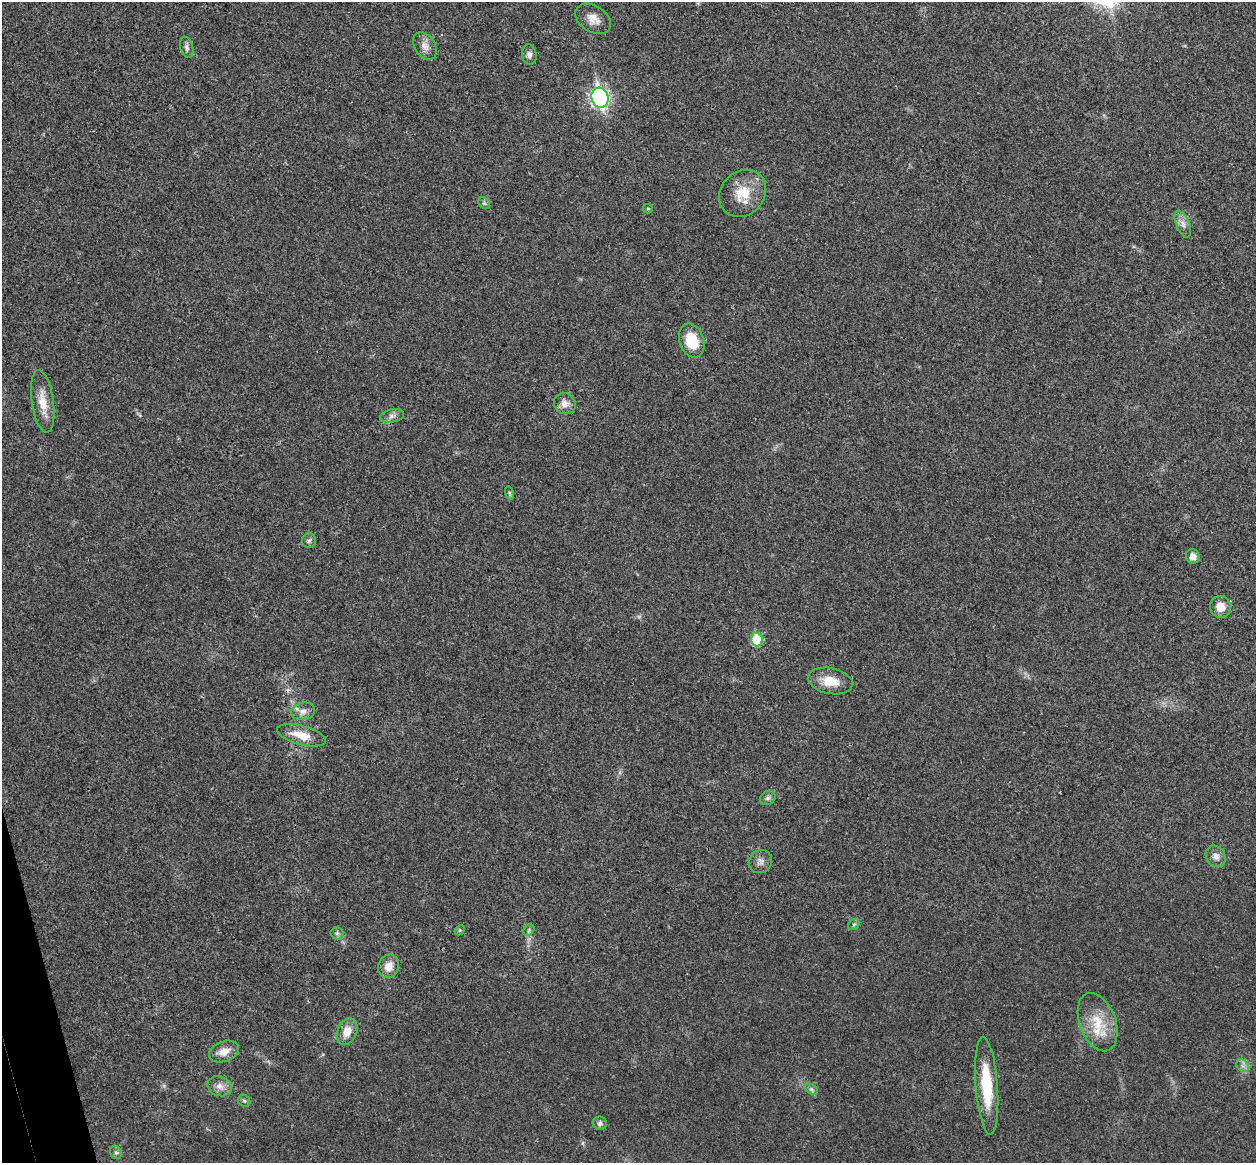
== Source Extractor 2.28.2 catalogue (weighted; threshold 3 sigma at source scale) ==
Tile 7 of 4 x 4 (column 3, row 2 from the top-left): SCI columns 2567-3820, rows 2482-3642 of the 5134 x 5077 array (HDU 1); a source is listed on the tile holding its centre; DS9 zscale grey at full resolution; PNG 1258 x 1165 px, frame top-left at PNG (2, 2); each listed source drawn as its Kron ellipse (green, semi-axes under 4 px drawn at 4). Shown black and unused: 1% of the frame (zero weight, under 3 of 4 exposures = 6% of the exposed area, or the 3 px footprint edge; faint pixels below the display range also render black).
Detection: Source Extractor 2.28.2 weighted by HDU 2 'WHT'; one run over the whole footprint, this tile lists its part. Background 0.0227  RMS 0.0047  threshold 0.0209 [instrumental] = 3 sigma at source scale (4.5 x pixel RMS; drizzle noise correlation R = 1.50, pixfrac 1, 0.05/0.05 arcsec/px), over >= 5 px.
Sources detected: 39; all 39 listed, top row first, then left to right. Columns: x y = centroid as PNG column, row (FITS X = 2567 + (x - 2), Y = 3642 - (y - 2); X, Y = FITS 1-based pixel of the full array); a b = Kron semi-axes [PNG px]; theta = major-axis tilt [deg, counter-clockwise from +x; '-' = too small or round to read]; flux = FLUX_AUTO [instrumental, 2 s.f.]
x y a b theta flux
593 19 19 13 -34 5.1
425 46 15 10 -57 3.5
187 47 11 6 -73 1.7
529 55 10 7 -82 2.1
600 98 10 8 -74 140
743 193 25 21 46 13
484 203 6 5 - 0.87
648 209 5 4 - 0.58
1183 224 14 6 -67 2.6
692 341 17 12 -71 14
43 401 31 11 -82 7.9
565 404 11 10 - 3.7
392 416 12 6 11 1.9
509 493 6 4 -76 0.69
309 541 7 7 - 1.2
1193 556 7 6 - 3.1
1220 607 11 10 - 5.6
757 640 7 6 - 20
830 681 22 13 -12 8.9
303 711 12 8 13 3.2
301 735 25 9 -15 8.6
768 798 8 6 34 1.3
1216 856 11 9 -54 3
760 862 12 11 - 2.6
854 924 6 4 43 0.81
460 930 5 4 - 0.54
529 930 6 5 - 0.91
337 933 6 6 - 1.1
389 966 12 10 66 5.4
1098 1022 30 18 -69 15
347 1031 14 10 69 5.5
224 1051 16 10 20 4.7
1243 1066 7 5 -43 1.5
220 1086 12 9 -21 3.3
987 1086 49 11 -86 21
811 1089 7 4 -33 1.1
244 1101 7 5 -44 0.89
600 1123 7 6 - 1.4
116 1152 7 5 -67 1.1